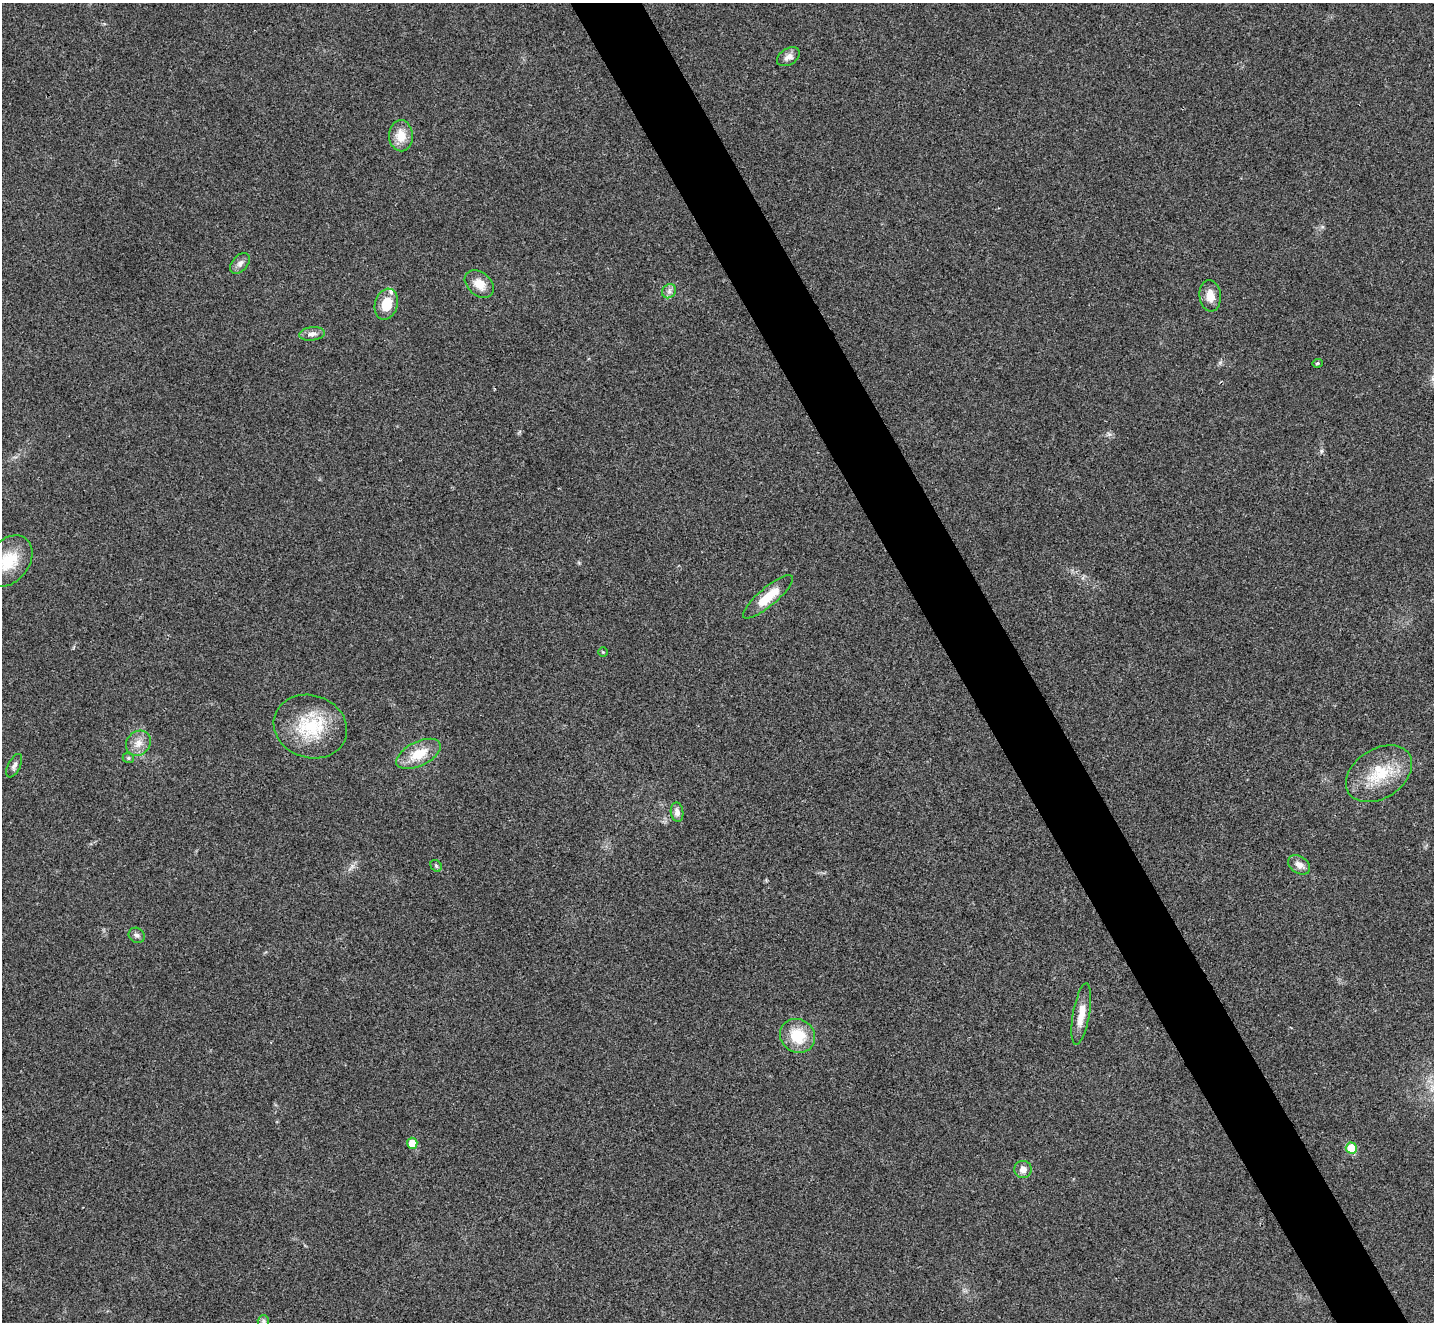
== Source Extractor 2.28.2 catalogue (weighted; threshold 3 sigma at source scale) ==
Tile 6 of 4 x 4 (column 2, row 2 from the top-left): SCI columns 1438-2869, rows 2929-4248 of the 5735 x 5724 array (HDU 1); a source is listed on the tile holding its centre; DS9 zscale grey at full resolution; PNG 1436 x 1324 px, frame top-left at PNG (2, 3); each listed source drawn as its Kron ellipse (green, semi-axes under 4 px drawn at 4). Shown black and unused: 5% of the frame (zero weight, under 3 of 4 exposures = <1% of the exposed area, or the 3 px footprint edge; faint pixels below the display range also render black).
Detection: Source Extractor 2.28.2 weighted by HDU 2 'WHT'; one run over the whole footprint, this tile lists its part. Background 0.0205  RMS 0.0043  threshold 0.0191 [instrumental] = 3 sigma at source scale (4.5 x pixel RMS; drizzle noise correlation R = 1.50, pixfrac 1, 0.05/0.05 arcsec/px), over >= 5 px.
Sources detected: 29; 1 inside a brighter listed object's ellipse — not listed separately; the other 28 listed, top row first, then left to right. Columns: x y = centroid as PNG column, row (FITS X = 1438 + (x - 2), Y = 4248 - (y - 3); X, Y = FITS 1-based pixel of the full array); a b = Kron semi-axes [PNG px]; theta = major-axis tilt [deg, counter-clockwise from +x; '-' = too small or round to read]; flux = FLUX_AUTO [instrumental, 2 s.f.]
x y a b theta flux
788 57 12 8 31 2.5
401 136 15 12 -88 7.1
240 263 12 7 50 2
479 284 16 11 -40 5.6
669 291 8 6 47 1.5
1210 296 15 10 -84 4.7
386 304 16 11 74 8.9
312 334 13 6 6 2.1
1317 363 5 4 - 0.73
9 561 28 20 52 13
768 597 31 9 40 10
603 652 4 4 - 0.44
310 727 37 31 -19 24
138 743 13 11 46 4.2
418 754 24 12 26 10
128 758 6 4 -22 0.65
14 766 13 6 63 1.5
1379 774 36 24 33 19
677 812 9 6 -81 2.4
1299 865 12 8 -35 3
436 866 6 5 - 0.73
137 935 8 7 - 1.4
1081 1014 31 8 80 7
798 1036 18 16 -33 14
412 1143 5 5 - 7.2
1351 1148 5 5 - 12
1023 1169 8 8 - 2.8
263 1321 6 5 - 0.87